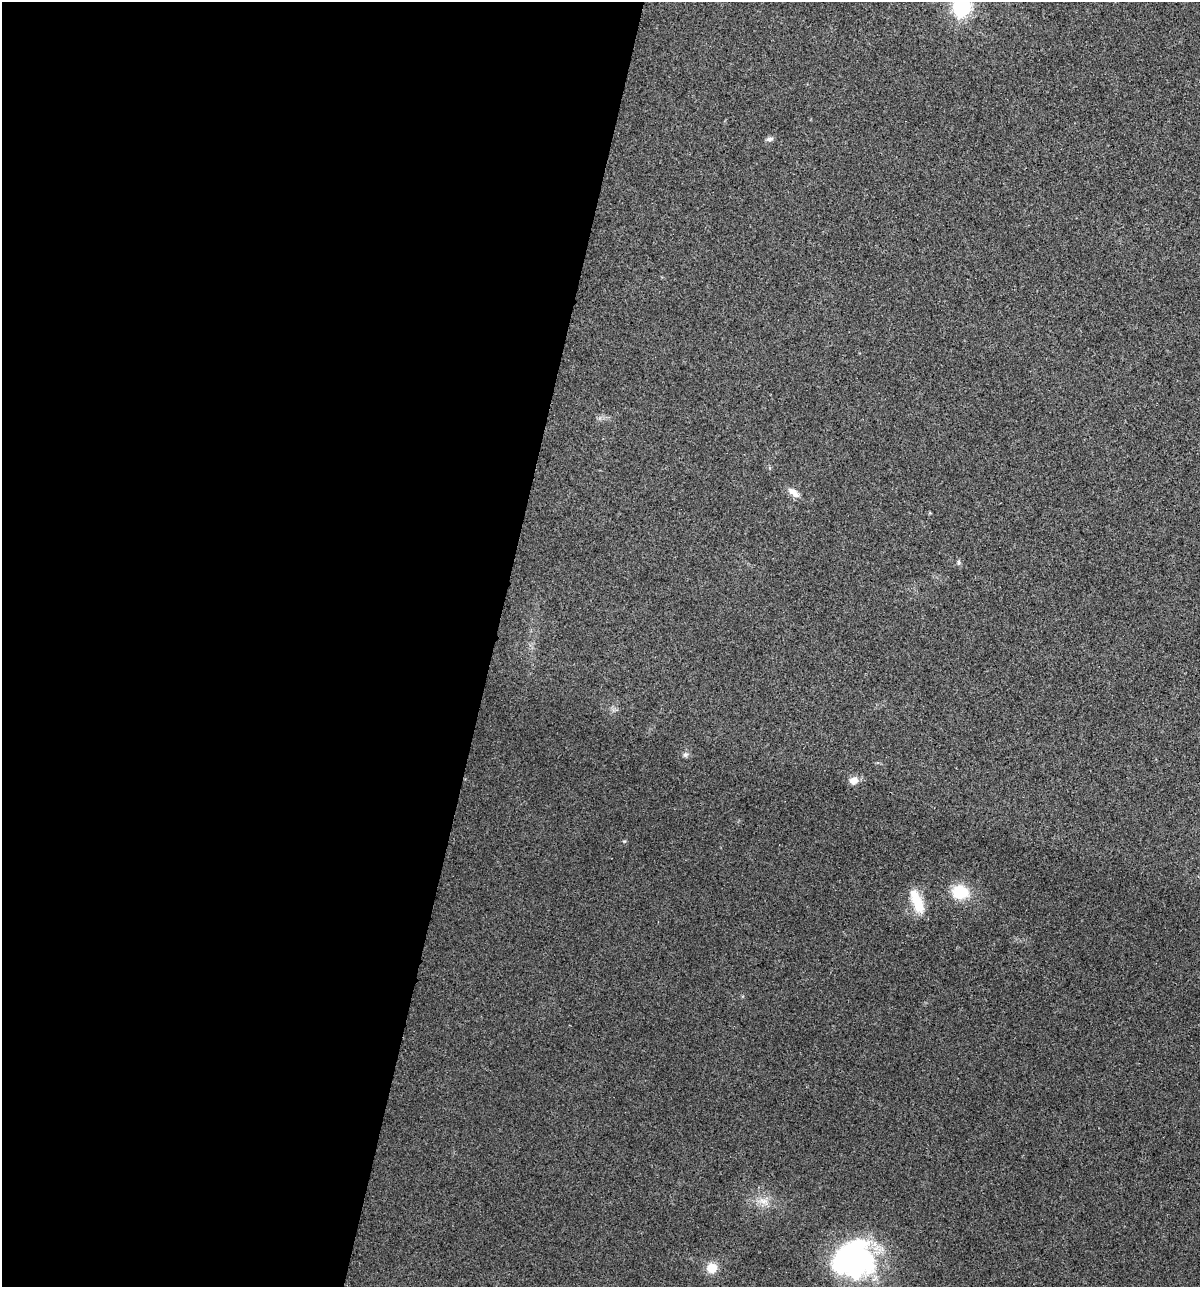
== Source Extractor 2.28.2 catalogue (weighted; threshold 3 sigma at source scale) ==
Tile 5 of 4 x 4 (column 1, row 2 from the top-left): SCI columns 129-1326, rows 2579-3863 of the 5170 x 5154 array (HDU 1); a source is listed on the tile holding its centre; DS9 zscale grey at full resolution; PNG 1202 x 1289 px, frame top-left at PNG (2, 2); no overlay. Shown black and unused: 41% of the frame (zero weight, under 3 of 4 exposures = <1% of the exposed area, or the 3 px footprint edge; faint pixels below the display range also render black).
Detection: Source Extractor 2.28.2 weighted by HDU 2 'WHT'; one run over the whole footprint, this tile lists its part. Background 0.0252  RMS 0.0059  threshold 0.0267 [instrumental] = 3 sigma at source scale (4.5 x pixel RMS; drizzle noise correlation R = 1.50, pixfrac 1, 0.05/0.05 arcsec/px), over >= 5 px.
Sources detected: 11; all 11 listed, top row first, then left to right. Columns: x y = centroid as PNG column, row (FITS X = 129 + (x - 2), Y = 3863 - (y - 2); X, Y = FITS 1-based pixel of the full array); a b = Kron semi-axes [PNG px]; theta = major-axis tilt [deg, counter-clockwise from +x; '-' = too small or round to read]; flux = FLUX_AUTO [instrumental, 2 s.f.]
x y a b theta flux
961 7 9 7 77 180
770 139 10 5 6 1.6
794 492 18 7 -39 4.3
958 563 7 5 90 1.2
685 755 7 6 - 1.5
854 780 9 8 - 4.9
960 892 20 15 -6 18
917 901 31 11 -68 15
763 1201 13 7 -10 4.4
854 1260 44 38 16 120
712 1268 12 10 7 8.3
Isophote crosses this tile's border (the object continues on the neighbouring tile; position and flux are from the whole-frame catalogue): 1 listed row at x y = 961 7
Unlisted compact peaks at least as high as the median listed source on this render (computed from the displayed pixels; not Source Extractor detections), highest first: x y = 624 841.